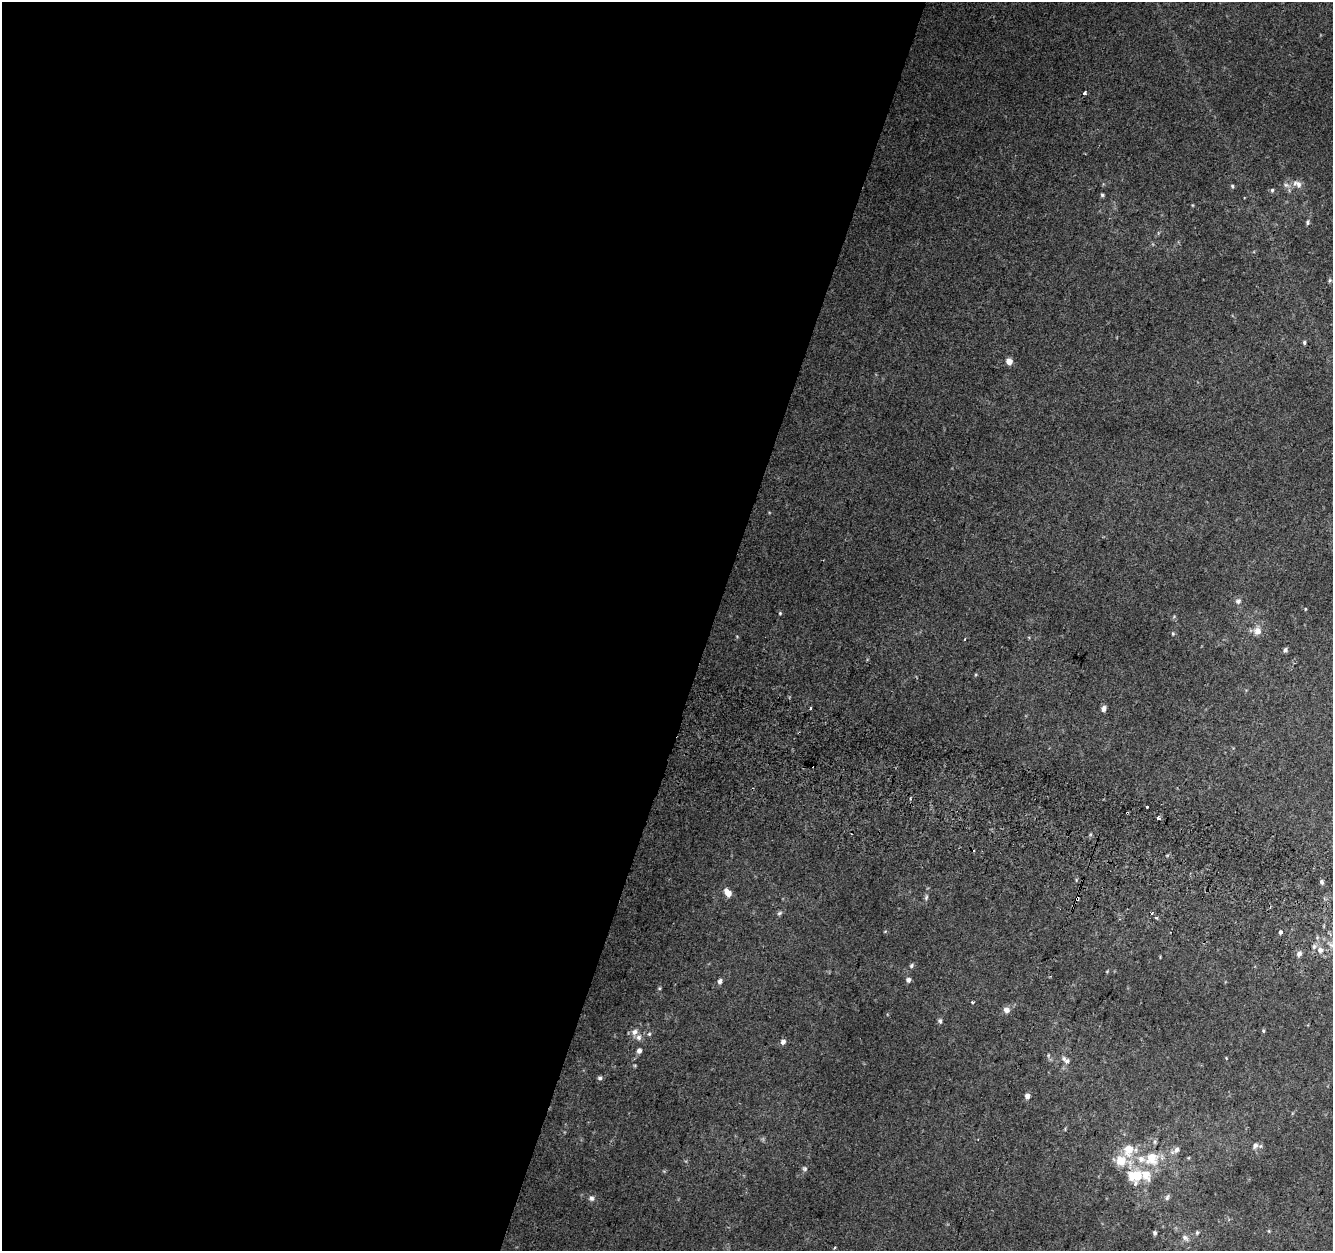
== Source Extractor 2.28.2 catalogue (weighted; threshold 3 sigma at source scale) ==
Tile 5 of 4 x 4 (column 1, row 2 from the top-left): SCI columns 34-1364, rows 2827-4075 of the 5374 x 5589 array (HDU 1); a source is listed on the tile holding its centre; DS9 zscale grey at full resolution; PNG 1335 x 1253 px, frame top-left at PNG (2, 2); no overlay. Shown black and unused: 53% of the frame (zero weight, under 2 of 3 exposures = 2% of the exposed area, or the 3 px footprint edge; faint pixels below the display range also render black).
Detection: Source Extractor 2.28.2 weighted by HDU 2 'WHT'; one run over the whole footprint, this tile lists its part. Background 0.0855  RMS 0.011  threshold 0.0512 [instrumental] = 3 sigma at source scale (4.5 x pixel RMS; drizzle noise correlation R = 1.50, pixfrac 1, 0.0396/0.0396 arcsec/px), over >= 5 px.
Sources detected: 68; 4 cosmic-ray / hot-pixel residue — not listed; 6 inside a brighter listed object's ellipse — not listed separately; the other 58 listed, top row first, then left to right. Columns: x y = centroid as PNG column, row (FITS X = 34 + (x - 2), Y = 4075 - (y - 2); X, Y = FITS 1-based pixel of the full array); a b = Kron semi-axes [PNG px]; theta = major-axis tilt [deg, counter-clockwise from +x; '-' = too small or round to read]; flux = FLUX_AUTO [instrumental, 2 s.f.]
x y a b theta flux
1084 93 3 3 - 15
1297 184 14 9 -31 7.5
1286 185 10 6 -20 4.2
1232 186 5 4 - 1.6
1272 190 5 5 - 1.6
1102 195 5 4 - 1.7
1308 222 7 5 72 2.2
1330 280 6 5 - 1.8
1304 342 5 4 - 1.8
1009 361 7 6 - 6.7
1238 601 8 7 - 3.6
1305 609 4 3 - 0.79
780 613 5 4 - 1.1
1257 631 9 8 - 8.2
1173 634 5 4 - 1.3
965 639 3 2 - 2
1285 650 5 4 - 3
811 708 3 3 - 2.7
1104 709 6 5 - 4.6
1147 806 3 3 - 4.1
1158 818 4 3 - 4.6
1322 882 6 5 - 2.5
728 893 10 6 -53 10
926 897 7 5 70 2.1
779 913 7 5 22 2.1
1152 913 3 3 - 3
1156 918 3 3 - 3.7
1281 932 3 3 - 16
1320 950 8 8 - 6
1299 954 7 6 - 3.8
911 966 6 5 - 2.3
1107 971 5 3 - 0.91
908 980 6 6 - 3.2
720 981 6 5 - 3.4
659 988 5 4 - 1.4
972 1002 3 3 - 1.5
1006 1010 8 7 - 5.7
940 1021 8 5 -83 2.6
1263 1031 6 4 -72 1.4
634 1032 9 8 - 5.8
649 1034 5 5 - 1.8
783 1042 6 5 - 4.1
639 1051 6 6 - 3.7
1067 1061 8 7 - 3.6
600 1078 6 6 - 2.5
1027 1096 6 6 - 4.4
1255 1145 9 7 59 4.7
1129 1150 17 13 79 21
1176 1150 9 7 47 5.1
1152 1158 13 12 - 26
805 1169 6 6 - 2.3
1136 1176 20 16 -2 35
1167 1197 9 5 71 2.7
591 1198 8 7 - 3.4
1197 1232 5 4 - 1.6
1155 1233 5 4 - 2.5
1185 1238 10 6 -43 4.5
835 1248 4 3 - 1.3